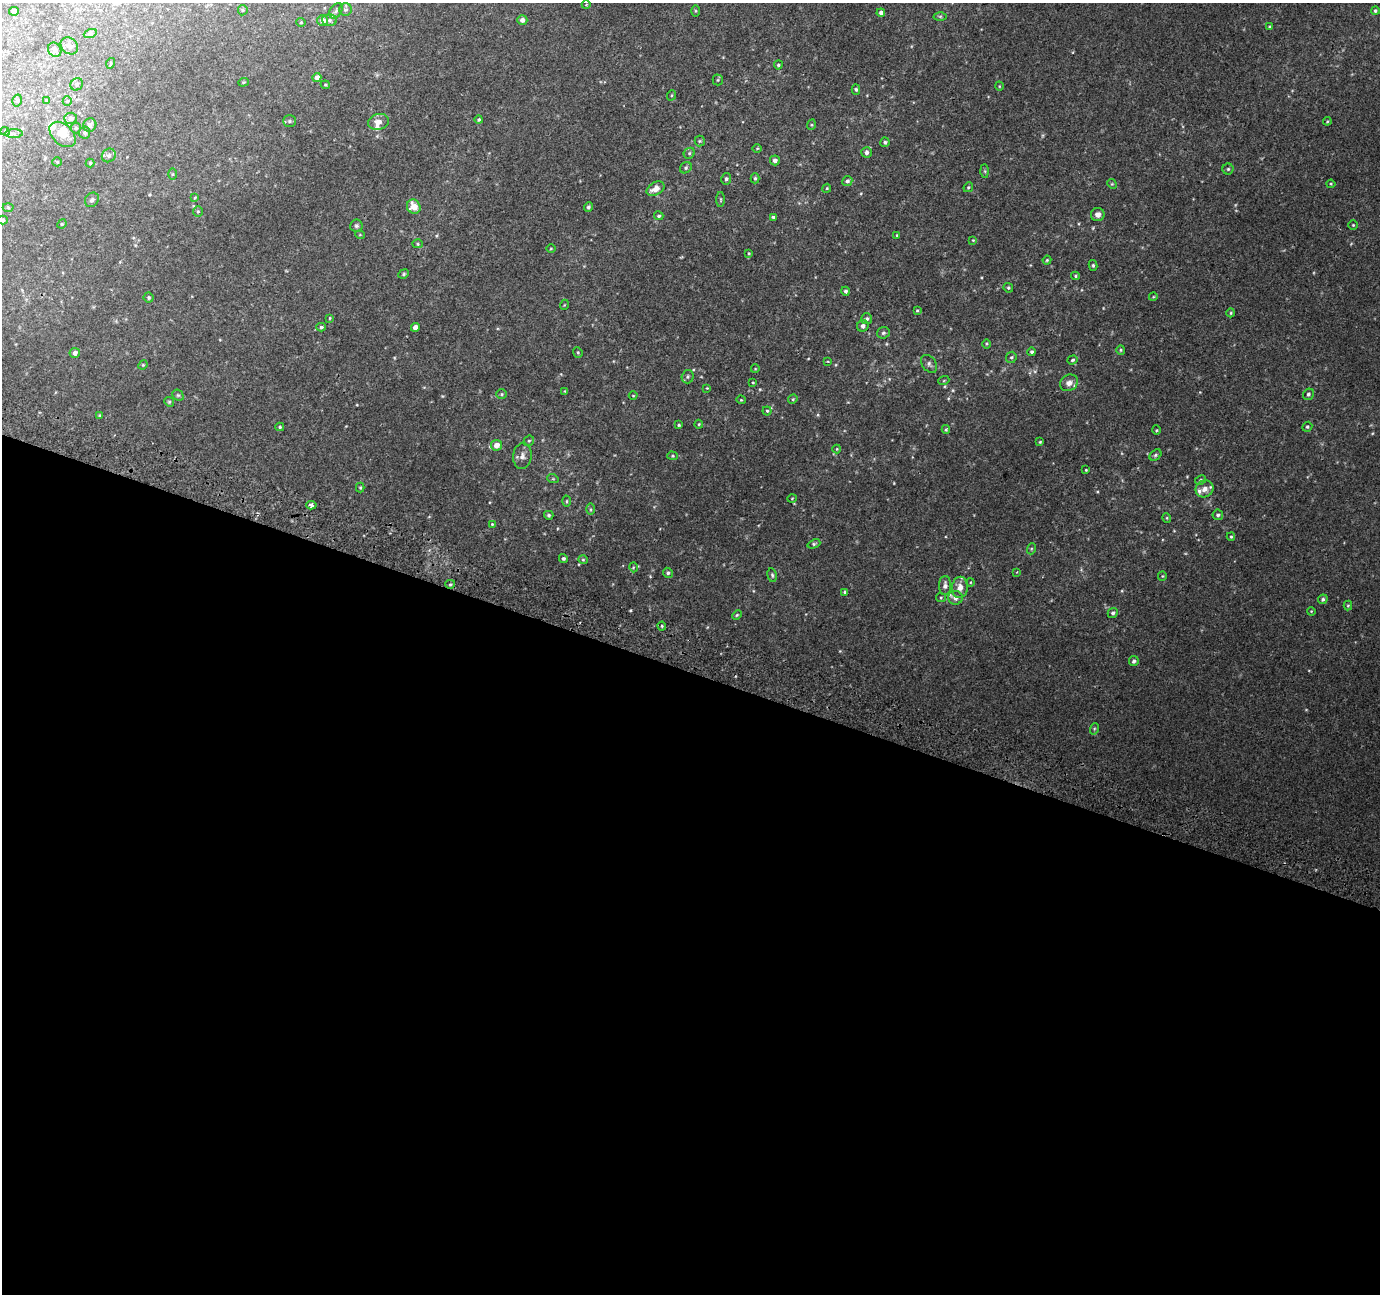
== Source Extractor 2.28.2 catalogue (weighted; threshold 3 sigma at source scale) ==
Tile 14 of 4 x 4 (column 2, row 4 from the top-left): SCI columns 1405-2782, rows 318-1609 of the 5553 x 5738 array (HDU 1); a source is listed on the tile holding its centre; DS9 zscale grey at full resolution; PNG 1382 x 1296 px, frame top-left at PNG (2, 3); each listed source drawn as its Kron ellipse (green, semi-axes under 4 px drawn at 4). Shown black and unused: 48% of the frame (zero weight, under 2 of 3 exposures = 2% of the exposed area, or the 3 px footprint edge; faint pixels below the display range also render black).
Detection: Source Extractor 2.28.2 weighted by HDU 2 'WHT'; one run over the whole footprint, this tile lists its part. Background 0.0202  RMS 0.0046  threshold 0.0206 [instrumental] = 3 sigma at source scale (4.5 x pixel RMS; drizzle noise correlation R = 1.50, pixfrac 1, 0.0396/0.0396 arcsec/px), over >= 5 px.
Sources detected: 184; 7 inside a brighter listed object's ellipse — not listed separately; the other 177 listed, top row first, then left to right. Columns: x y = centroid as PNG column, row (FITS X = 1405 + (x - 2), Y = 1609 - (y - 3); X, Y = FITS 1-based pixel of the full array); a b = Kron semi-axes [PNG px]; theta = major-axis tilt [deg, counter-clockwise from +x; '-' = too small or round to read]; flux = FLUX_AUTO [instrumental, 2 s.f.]
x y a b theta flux
586 5 4 3 - 0.31
243 10 5 5 - 0.63
346 10 6 6 - 0.98
14 11 5 4 - 3.2
336 11 8 5 52 1.2
695 11 6 4 -89 0.55
1375 11 4 4 - 0.79
881 13 4 4 - 1.7
940 16 6 4 -1 0.69
323 20 5 5 - 3
329 20 7 6 - 1.2
522 20 5 5 - 2.2
301 22 4 4 - 0.51
1269 27 4 3 - 0.37
90 34 6 4 19 0.67
69 46 9 7 -41 1.6
55 50 7 6 - 1.2
111 63 5 3 - 0.32
778 65 4 4 - 0.82
317 78 4 4 - 2.8
718 80 5 5 - 0.6
243 82 5 4 - 0.48
77 84 6 6 - 0.99
325 85 4 3 - 0.48
999 86 4 3 - 0.33
856 89 5 4 - 0.72
672 95 5 3 - 0.49
46 100 4 4 - 0.35
17 101 6 4 74 0.76
67 101 5 4 - 0.55
71 118 6 5 - 1.9
479 120 4 4 - 0.65
289 121 6 5 - 0.83
1327 121 4 3 - 0.45
378 122 10 8 13 3.5
90 125 7 6 - 1.9
811 125 5 3 - 0.44
76 128 5 5 - 0.59
5 131 4 4 - 0.55
14 133 9 4 0 1.1
85 133 6 5 - 1.2
62 134 15 10 -43 6.1
700 141 5 5 - 0.61
885 142 5 4 - 0.77
757 148 5 3 - 0.38
867 152 5 5 - 1.8
689 153 6 5 - 0.72
109 155 7 6 - 1.4
775 160 5 5 - 1.9
57 162 5 4 - 0.46
90 163 4 4 - 0.53
686 168 6 5 - 0.86
1228 169 5 5 - 0.76
985 171 6 4 -89 0.63
172 174 5 3 - 0.49
755 178 5 4 - 0.71
726 179 5 5 - 1
847 181 5 5 - 1.2
1112 184 5 4 - 0.51
1331 184 4 4 - 0.46
968 187 5 4 - 0.6
827 188 4 3 - 0.45
655 189 9 6 29 3.5
195 197 3 3 - 0.39
721 199 7 3 -90 0.53
92 200 7 6 - 1.2
414 207 7 6 - 5.5
588 207 5 4 - 0.75
8 208 5 3 - 0.46
198 212 5 4 - 0.58
1098 215 7 6 - 2.2
659 216 5 4 - 0.74
773 217 4 4 - 0.68
3 220 5 4 - 0.67
62 224 5 4 - 0.55
1353 225 5 5 - 0.53
356 226 6 6 - 0.92
360 235 5 3 - 0.33
897 235 4 4 - 0.46
973 240 4 4 - 0.37
418 244 5 4 - 0.59
551 248 4 3 - 0.37
749 253 4 3 - 0.39
1047 260 4 4 - 0.52
1093 265 5 4 - 0.66
404 274 5 4 - 0.64
1075 276 4 3 - 0.52
1008 288 5 4 - 0.68
846 291 4 4 - 1
1153 297 4 3 - 0.33
149 298 5 5 - 0.72
564 305 5 3 - 0.31
917 310 4 3 - 0.49
1231 313 4 4 - 0.48
330 318 4 4 - 0.37
867 319 5 5 - 0.87
863 326 6 5 - 1.5
321 327 4 4 - 0.72
415 327 4 4 - 2.9
883 333 6 5 - 0.94
987 344 5 3 - 0.45
1121 350 5 4 - 0.55
578 352 5 4 - 0.67
1032 352 4 4 - 0.93
75 353 5 5 - 2
1011 357 6 5 - 0.75
1072 360 5 4 - 0.71
828 361 4 2 - 0.37
929 364 10 7 -52 1.4
143 365 5 4 - 0.49
755 369 4 3 - 0.31
688 377 7 6 - 0.94
944 380 6 3 20 0.44
753 382 3 2 - 0.35
1069 383 9 7 33 2.7
707 388 4 4 - 0.43
565 391 4 3 - 0.32
502 394 5 4 - 0.6
1308 394 6 5 - 0.97
178 395 6 5 - 0.67
633 396 4 3 - 0.34
793 399 5 4 - 0.48
741 400 4 4 - 0.45
169 402 5 4 - 0.58
767 411 4 4 - 0.61
100 415 3 3 - 0.38
699 424 4 4 - 0.48
679 425 3 3 - 0.54
280 427 4 3 - 0.65
1307 427 5 4 - 0.7
946 429 4 4 - 0.54
1156 430 4 4 - 0.47
529 441 5 5 - 0.67
1040 442 3 2 - 0.41
496 445 5 5 - 3.8
837 449 4 4 - 0.4
1155 455 6 5 - 0.82
522 456 13 9 84 2.5
673 456 5 4 - 0.62
1086 470 4 3 - 0.4
553 479 6 3 -18 0.44
1200 480 6 4 29 0.68
360 488 5 4 - 0.5
1205 489 9 8 - 2.9
792 498 4 3 - 0.35
567 501 5 3 - 0.49
311 505 5 4 - 6.9
590 509 6 4 -90 0.71
549 515 5 4 - 0.7
1218 515 5 5 - 0.97
1167 518 5 3 - 0.4
492 524 4 4 - 0.4
1231 537 4 3 - 0.54
814 544 7 4 22 0.71
1031 549 5 3 - 0.48
563 558 4 4 - 0.82
583 560 5 4 - 0.57
633 567 5 3 - 0.42
1017 572 4 2 - 0.3
668 573 5 4 - 0.91
772 575 7 4 -80 0.75
1162 576 5 4 - 0.45
971 582 4 3 - 0.36
450 584 5 4 - 0.67
945 586 9 6 89 2
960 587 10 8 85 3.9
845 592 3 3 - 0.9
941 598 5 4 - 0.58
955 598 7 7 - 2.1
1323 599 5 4 - 0.82
1348 605 5 4 - 0.51
1311 611 4 3 - 0.37
1113 613 5 5 - 1
737 615 5 4 - 0.55
662 626 4 4 - 0.49
1134 661 5 4 - 1.2
1094 729 6 3 72 0.59
Isophote crosses this tile's border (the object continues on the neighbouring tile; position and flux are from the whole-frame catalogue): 1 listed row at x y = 3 220